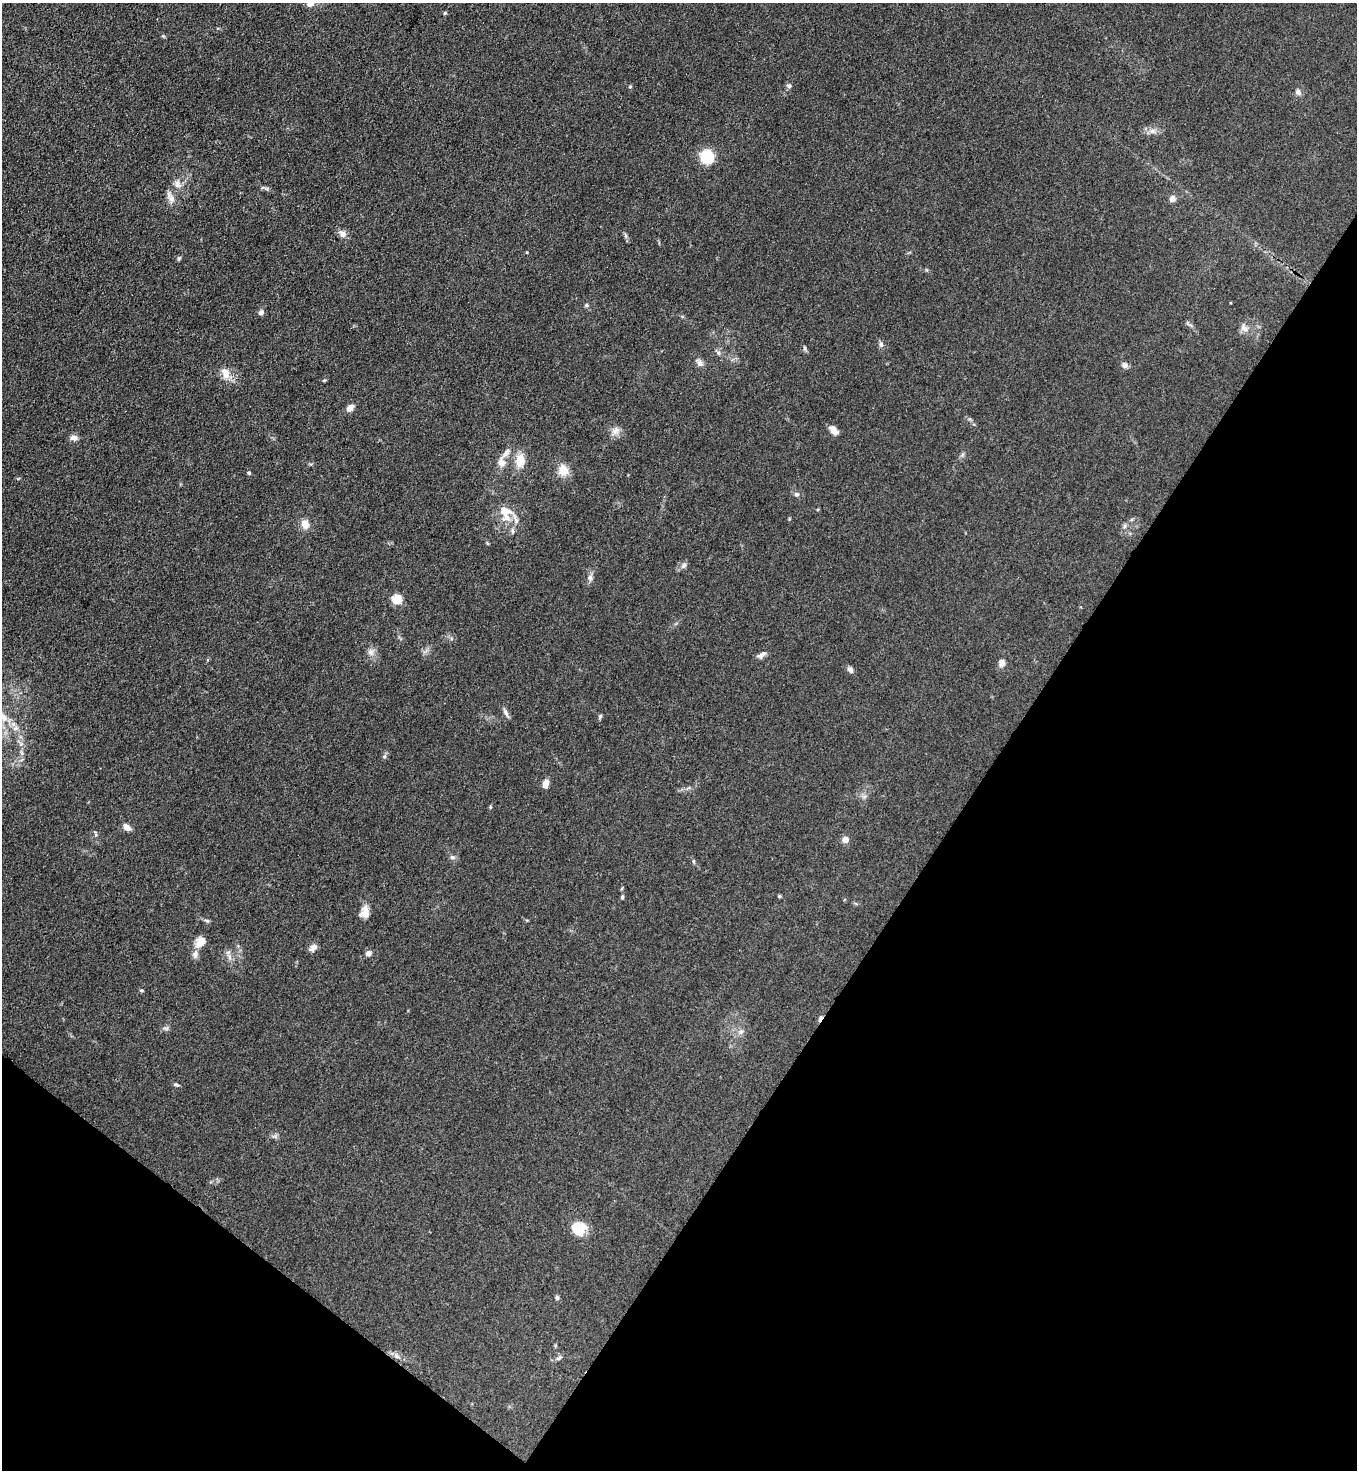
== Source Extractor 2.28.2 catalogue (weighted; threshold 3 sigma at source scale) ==
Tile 15 of 4 x 4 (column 3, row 4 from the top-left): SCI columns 2912-4266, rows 37-1504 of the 5963 x 5945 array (HDU 1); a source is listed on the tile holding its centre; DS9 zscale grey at full resolution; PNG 1359 x 1472 px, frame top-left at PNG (2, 3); no overlay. Shown black and unused: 32% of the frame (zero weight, under 3 of 4 exposures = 5% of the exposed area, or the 3 px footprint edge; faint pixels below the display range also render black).
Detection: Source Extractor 2.28.2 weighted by HDU 2 'WHT'; one run over the whole footprint, this tile lists its part. Background 0.104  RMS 0.0074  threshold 0.0334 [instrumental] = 3 sigma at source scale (4.5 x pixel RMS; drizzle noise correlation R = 1.50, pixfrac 1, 0.05/0.05 arcsec/px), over >= 5 px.
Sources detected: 69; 1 cosmic-ray / hot-pixel residue — not listed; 1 inside a brighter listed object's ellipse — not listed separately; the other 67 listed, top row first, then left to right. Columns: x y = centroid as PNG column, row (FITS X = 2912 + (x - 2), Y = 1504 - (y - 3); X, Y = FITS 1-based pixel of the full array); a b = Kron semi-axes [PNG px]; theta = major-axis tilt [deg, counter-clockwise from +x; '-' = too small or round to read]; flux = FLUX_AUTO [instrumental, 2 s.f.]
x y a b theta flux
310 4 10 8 14 3.1
445 13 5 4 - 0.9
630 86 5 4 - 0.82
789 86 6 6 - 1.6
1298 92 9 7 -51 2.3
1152 131 9 7 2 3.5
707 156 9 8 - 41
177 184 12 7 -68 3.8
171 199 12 8 -55 4.5
1173 199 7 6 - 3.9
343 234 10 8 -23 3.8
625 235 7 4 -71 1.3
179 258 6 4 71 1.2
587 305 5 5 - 1.1
261 312 8 6 46 2.1
1244 328 13 7 -37 3.8
881 344 9 5 -82 2
805 348 7 4 -82 1.2
718 353 7 5 -23 1.8
700 363 11 7 -55 3.2
1125 365 9 7 -47 2.4
225 373 15 9 -64 7.9
350 408 9 6 44 4.7
834 430 12 6 -49 5.4
615 431 14 9 47 4.8
74 438 8 7 - 3.8
506 453 14 6 49 4.2
520 460 15 10 87 12
501 462 12 9 -66 5.4
563 470 12 10 -80 10
249 473 5 4 - 1.1
796 494 7 6 - 1.8
505 511 18 15 -20 13
305 524 11 9 -79 6.2
1125 526 7 4 88 1.4
512 531 8 4 -81 1.4
684 565 9 6 45 2.5
590 578 9 6 -90 2.6
397 599 5 5 - 40
371 652 8 8 - 3.2
761 655 13 6 31 3.3
1002 663 9 7 -86 3.9
850 670 9 6 -47 2.4
506 713 15 4 -62 2.4
600 716 6 5 - 1.2
22 753 7 4 -71 1.5
384 756 6 5 - 1.4
546 783 9 6 75 5.8
126 827 10 6 -39 4.5
845 839 5 5 - 8.3
452 857 7 5 19 1.6
693 861 6 4 -90 0.9
779 896 4 3 - 1
622 897 6 4 77 1.1
364 912 16 10 78 6.9
200 942 16 11 53 7
313 947 10 7 50 4
368 953 7 6 - 3
142 990 6 3 -9 0.8
166 1028 9 4 -13 1.4
741 1032 8 6 21 2.3
176 1084 8 4 -21 1.3
275 1136 7 4 -19 1.5
579 1229 16 14 51 16
557 1297 6 5 - 1.3
397 1356 8 5 -28 2.6
559 1358 9 5 27 1.7
Isophote crosses this tile's border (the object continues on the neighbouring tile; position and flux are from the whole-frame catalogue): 1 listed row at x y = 310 4